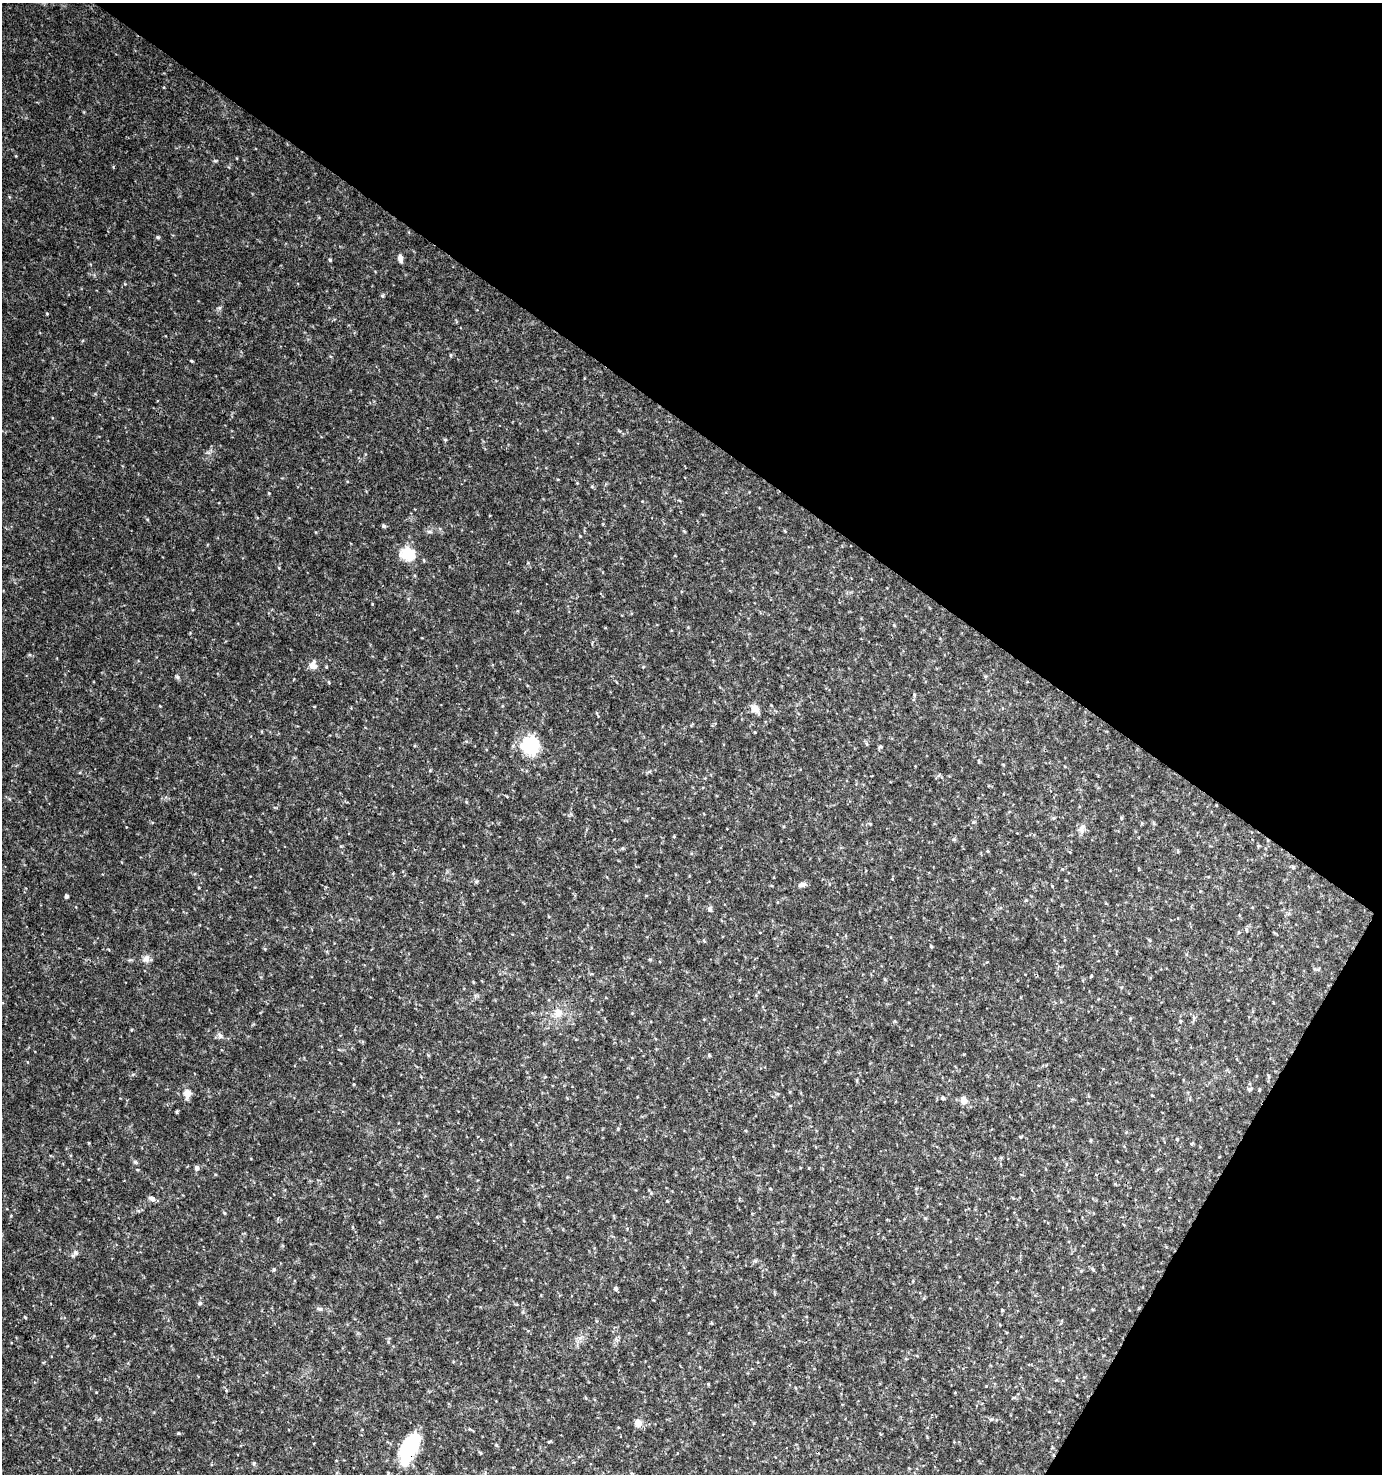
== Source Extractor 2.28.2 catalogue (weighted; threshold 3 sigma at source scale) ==
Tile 8 of 4 x 4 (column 4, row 2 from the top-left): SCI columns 4332-5711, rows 2956-4427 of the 5968 x 5903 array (HDU 1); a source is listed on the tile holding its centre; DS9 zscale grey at full resolution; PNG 1384 x 1476 px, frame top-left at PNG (2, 3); no overlay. Shown black and unused: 34% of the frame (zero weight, under 3 of 4 exposures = <1% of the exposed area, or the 3 px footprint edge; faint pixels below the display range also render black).
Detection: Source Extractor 2.28.2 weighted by HDU 2 'WHT'; one run over the whole footprint, this tile lists its part. Background 0.0464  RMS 0.0043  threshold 0.0191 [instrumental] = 3 sigma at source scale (4.5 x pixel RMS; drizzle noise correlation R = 1.50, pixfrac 1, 0.0396/0.0396 arcsec/px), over >= 5 px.
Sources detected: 84; all 84 listed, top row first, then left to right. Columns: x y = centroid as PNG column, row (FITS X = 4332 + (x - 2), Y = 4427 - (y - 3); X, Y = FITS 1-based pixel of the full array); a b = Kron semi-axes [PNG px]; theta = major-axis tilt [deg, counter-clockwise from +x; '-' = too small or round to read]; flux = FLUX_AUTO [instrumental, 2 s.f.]
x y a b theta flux
158 237 5 5 - 0.6
400 258 8 5 -80 2.3
330 260 4 4 - 0.6
382 296 5 4 - 0.59
450 355 5 3 - 0.44
192 361 4 4 - 0.41
445 439 6 3 -20 0.43
577 483 4 4 - 0.34
592 486 5 5 - 0.51
384 526 5 5 - 0.72
785 531 5 3 - 0.36
429 532 8 4 -8 0.84
408 554 16 14 -16 12
279 568 5 3 - 0.33
894 625 5 4 - 0.4
313 665 11 9 81 2.8
177 677 7 4 -71 0.76
914 695 5 4 - 0.56
755 708 10 8 -48 3.4
755 732 4 3 - 0.28
530 745 15 15 - 28
880 747 6 4 1 0.49
1053 818 5 5 - 0.56
1121 818 6 3 90 0.47
973 822 6 4 89 0.56
870 824 5 4 - 0.41
1082 829 15 7 -90 2.4
674 837 5 3 - 0.37
954 839 6 4 -42 0.6
1258 846 4 4 - 0.45
623 848 5 4 - 0.52
988 851 5 3 - 0.39
1293 867 5 4 - 0.8
476 882 5 5 - 0.67
802 885 11 6 15 1.5
1052 886 4 3 - 0.37
67 896 4 3 - 1.2
710 909 8 6 -71 1.1
1246 930 7 3 -88 0.59
1239 932 5 3 - 0.4
931 946 4 3 - 0.53
146 959 10 9 - 2.3
650 960 5 4 - 0.46
1091 976 4 3 - 0.34
473 982 5 3 - 0.35
558 1013 14 12 75 5.3
1194 1018 6 4 -72 0.69
1180 1021 5 4 - 0.49
220 1035 9 6 -51 1.3
709 1055 5 4 - 0.54
1268 1076 6 4 -86 0.57
857 1080 5 3 - 0.46
1249 1089 6 5 - 0.92
1259 1090 5 3 - 0.37
187 1093 11 8 86 3.5
943 1098 5 5 - 0.96
963 1100 9 8 - 2.8
177 1112 5 3 - 0.42
618 1129 5 3 - 0.38
1020 1136 5 3 - 0.4
1177 1139 4 4 - 0.47
1192 1143 5 3 - 0.38
135 1162 6 5 - 0.76
197 1168 6 5 - 1.4
770 1188 4 3 - 0.32
651 1193 5 5 - 0.54
152 1198 10 6 -23 1.5
224 1213 5 3 - 0.43
76 1253 8 6 -88 1.1
755 1261 6 5 - 0.72
274 1270 5 4 - 0.58
616 1288 5 4 - 1
200 1303 6 5 - 0.65
319 1309 9 5 -1 1
1002 1310 4 4 - 0.39
25 1317 4 3 - 0.39
580 1338 7 4 19 1.2
708 1384 4 4 - 0.38
991 1419 6 4 19 0.62
638 1423 9 8 - 3
178 1433 4 4 - 0.46
549 1442 5 3 - 0.44
409 1448 36 16 66 26
254 1463 6 4 90 0.56
Overlapping masked pixels (flux is a lower limit): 1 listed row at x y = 409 1448
Unlisted compact peaks at least as high as the median listed source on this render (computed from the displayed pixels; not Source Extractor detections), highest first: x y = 219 308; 160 706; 125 284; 430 770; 354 1084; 496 1445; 96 1392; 580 536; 643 667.